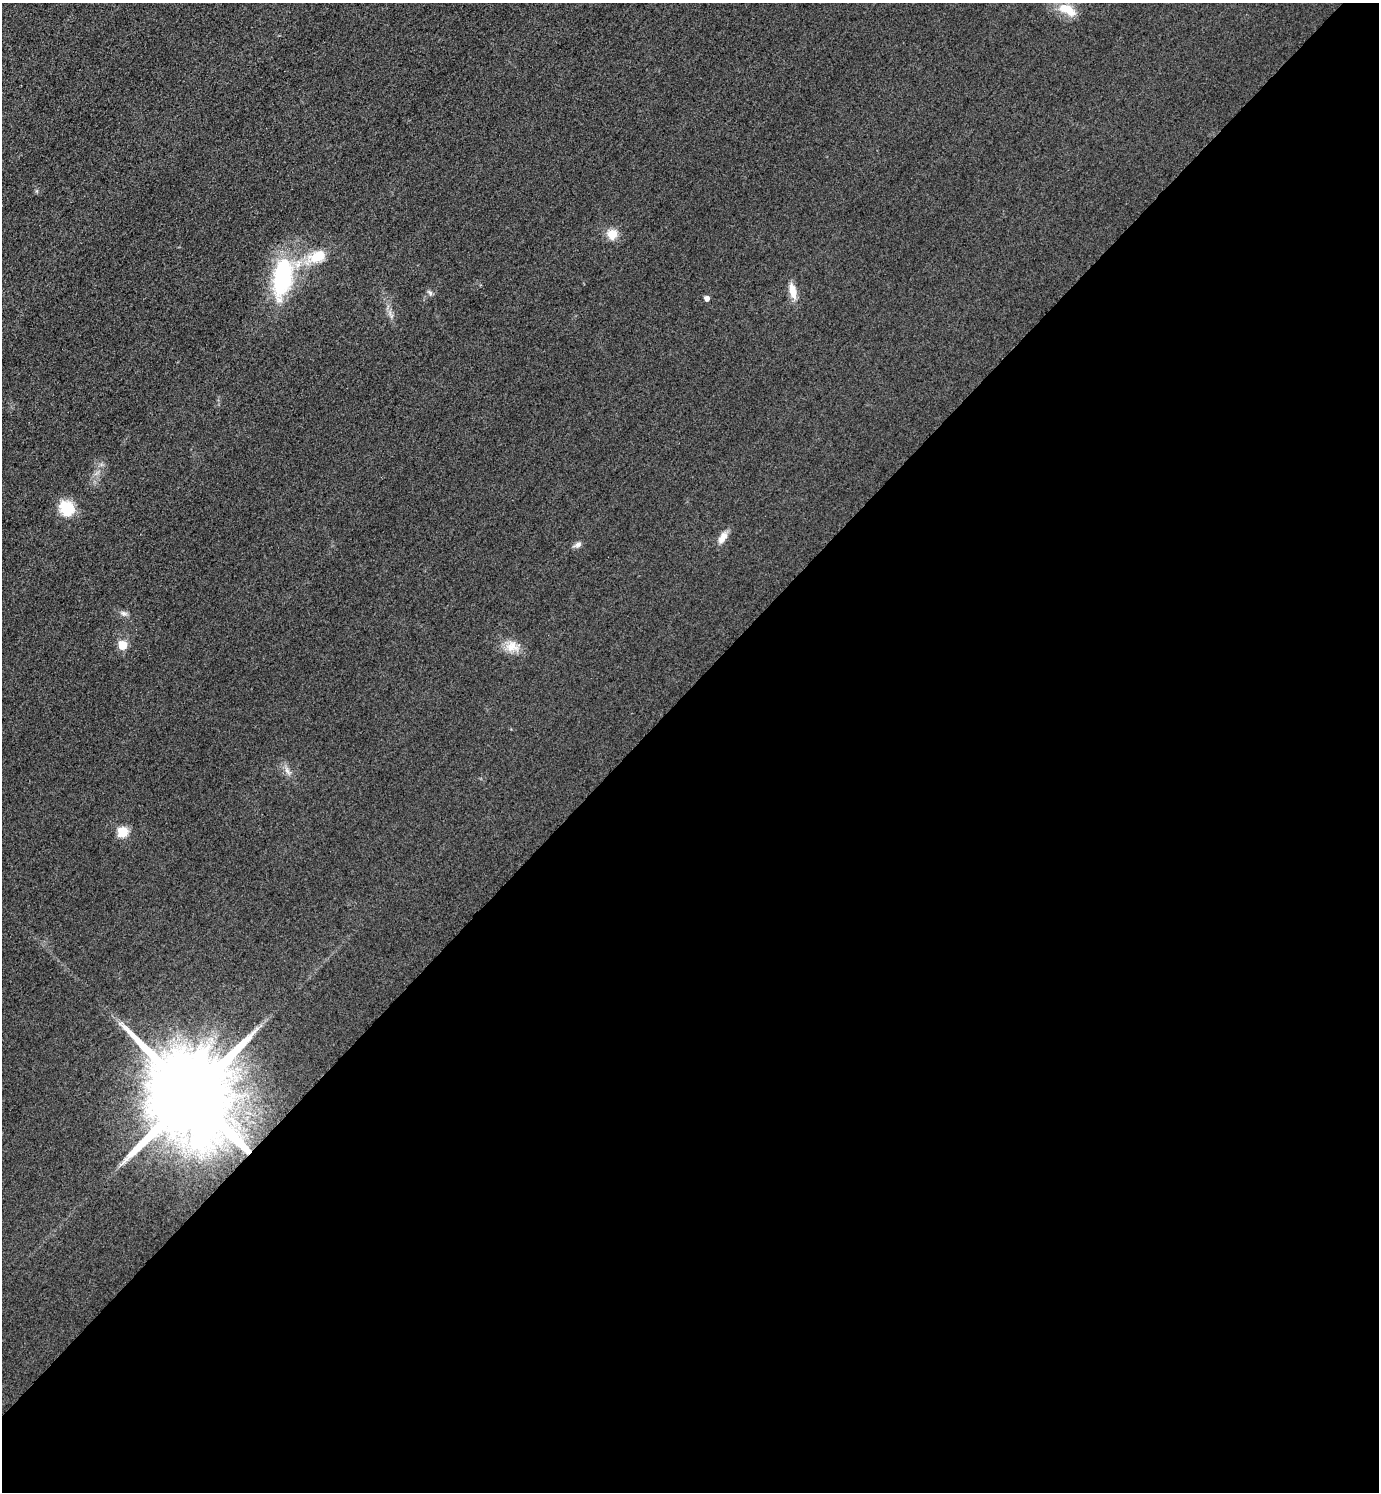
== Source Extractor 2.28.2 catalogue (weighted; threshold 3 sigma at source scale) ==
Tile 15 of 4 x 4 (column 3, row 4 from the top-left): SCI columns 3081-4457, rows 30-1519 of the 6018 x 6018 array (HDU 1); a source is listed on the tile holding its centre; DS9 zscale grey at full resolution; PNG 1381 x 1494 px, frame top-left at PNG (2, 3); no overlay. Shown black and unused: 54% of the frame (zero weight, under 3 of 4 exposures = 3% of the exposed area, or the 3 px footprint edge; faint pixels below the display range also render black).
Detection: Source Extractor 2.28.2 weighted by HDU 2 'WHT'; one run over the whole footprint, this tile lists its part. Background 0.0749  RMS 0.017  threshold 0.0778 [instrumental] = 3 sigma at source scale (4.5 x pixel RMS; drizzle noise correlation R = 1.50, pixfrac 1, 0.05/0.05 arcsec/px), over >= 5 px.
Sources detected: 17; all 17 listed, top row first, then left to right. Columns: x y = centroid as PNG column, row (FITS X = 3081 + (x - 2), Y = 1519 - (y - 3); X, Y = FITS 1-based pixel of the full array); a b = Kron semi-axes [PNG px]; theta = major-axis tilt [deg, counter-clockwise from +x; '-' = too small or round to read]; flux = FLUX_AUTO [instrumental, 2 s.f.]
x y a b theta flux
1067 9 27 12 -27 36
612 234 12 11 - 24
317 257 28 14 26 55
282 277 44 20 81 210
792 291 19 8 -78 23
430 293 9 6 -60 4.6
706 298 5 4 - 9.3
391 316 7 4 -86 4
67 508 11 10 - 82
723 538 18 9 59 15
578 545 11 6 22 6.6
124 613 10 7 -12 6.4
122 645 5 5 - 58
512 647 18 16 -13 26
287 771 14 5 -58 9.1
123 832 6 5 - 120
191 1095 23 19 -51 47000
Overlapping masked pixels (flux is a lower limit): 1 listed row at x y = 191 1095